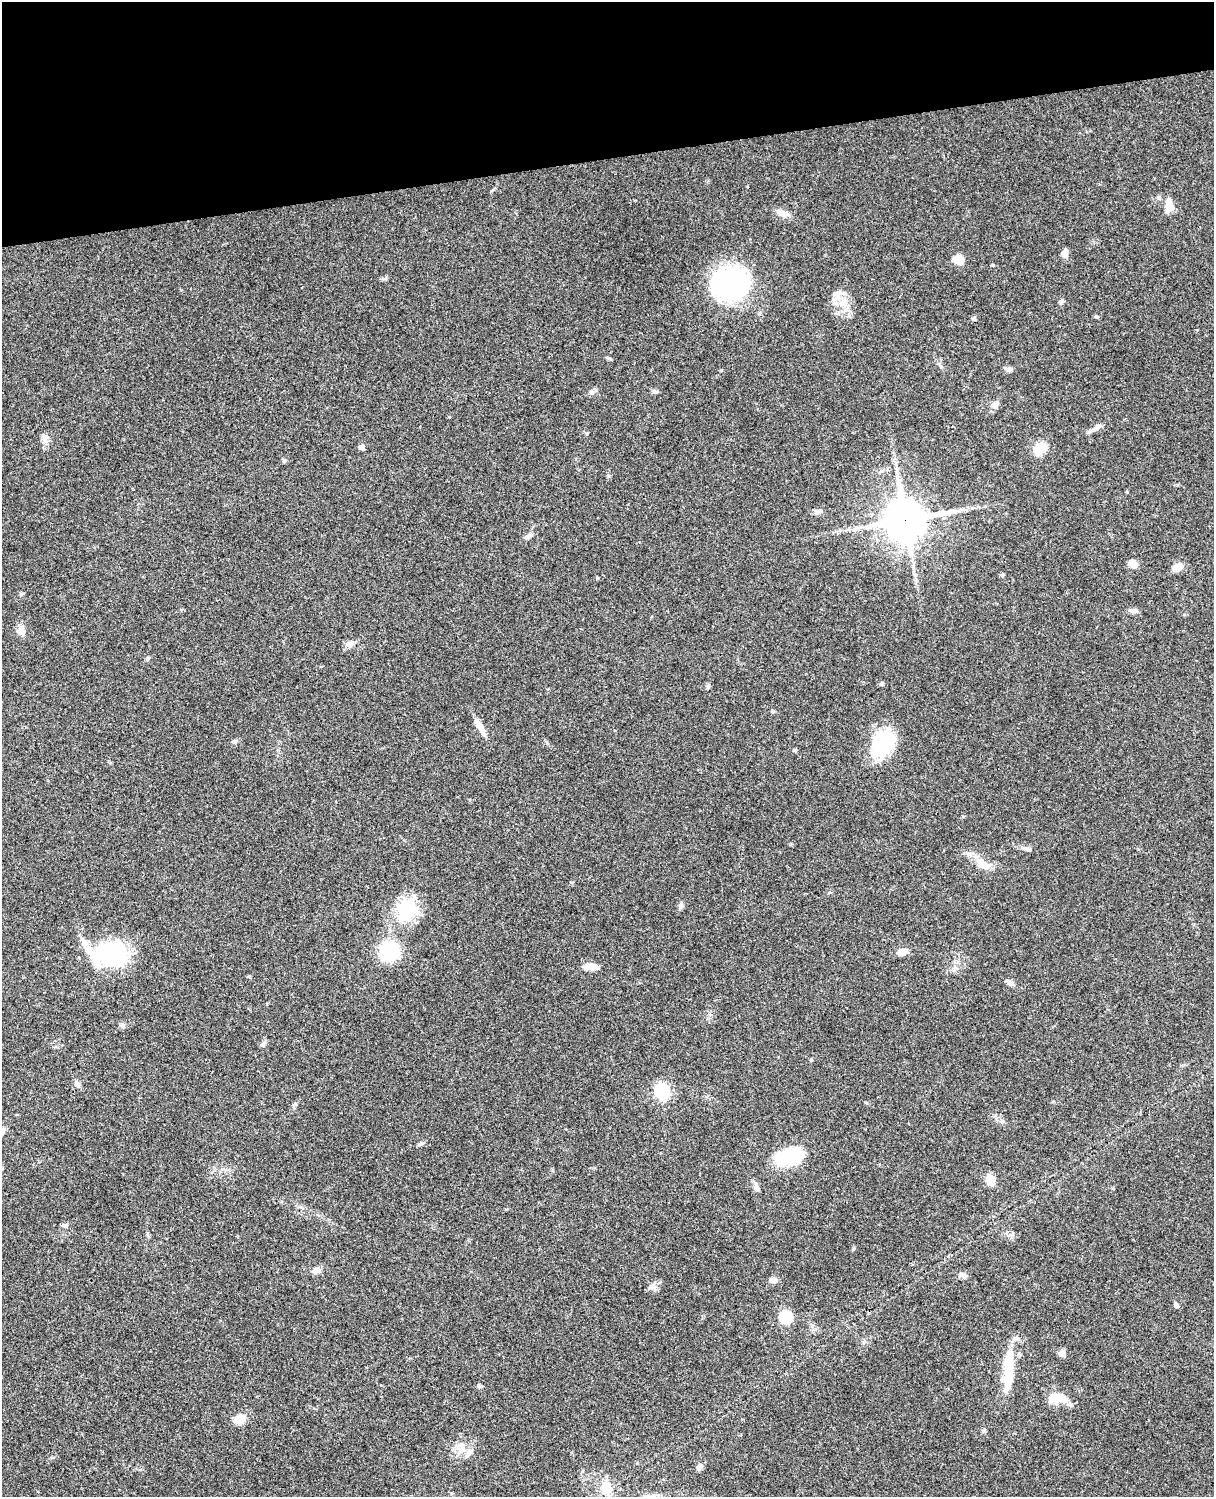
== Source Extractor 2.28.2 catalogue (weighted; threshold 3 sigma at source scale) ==
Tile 3 of 4 x 3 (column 3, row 1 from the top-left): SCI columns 2545-3756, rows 3269-4763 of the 5087 x 4927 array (HDU 1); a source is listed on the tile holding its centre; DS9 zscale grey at full resolution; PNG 1216 x 1499 px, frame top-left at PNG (2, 2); no overlay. Shown black and unused: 10% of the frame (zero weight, under 3 of 4 exposures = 6% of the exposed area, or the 3 px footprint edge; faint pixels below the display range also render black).
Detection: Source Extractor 2.28.2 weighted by HDU 2 'WHT'; one run over the whole footprint, this tile lists its part. Background 0.0768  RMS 0.0057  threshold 0.0259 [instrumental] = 3 sigma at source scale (4.5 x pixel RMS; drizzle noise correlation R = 1.50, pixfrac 1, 0.05/0.05 arcsec/px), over >= 5 px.
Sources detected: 75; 2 inside a brighter listed object's ellipse — not listed separately; the other 73 listed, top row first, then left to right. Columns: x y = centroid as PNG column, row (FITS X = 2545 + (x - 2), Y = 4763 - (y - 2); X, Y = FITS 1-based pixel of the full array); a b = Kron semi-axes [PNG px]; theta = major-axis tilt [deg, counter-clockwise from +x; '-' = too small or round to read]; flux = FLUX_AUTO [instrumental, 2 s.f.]
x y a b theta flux
1169 205 18 9 85 5.8
783 213 16 8 -15 4
1065 254 9 7 -78 3.3
958 260 13 9 -8 5.6
993 265 4 4 - 0.54
385 278 6 4 20 0.91
730 283 43 37 -3 68
837 294 10 9 - 3.4
1061 301 6 5 - 1.3
844 302 11 8 -14 4.7
1096 317 6 4 -18 0.66
974 318 5 5 - 0.82
608 358 7 4 -31 0.83
1008 370 9 7 -15 1.7
655 391 9 5 -13 1.1
592 392 7 4 -18 1
995 405 9 7 -63 2.1
449 417 4 3 - 0.43
1095 429 23 4 29 2.7
44 438 16 5 -67 2.6
361 447 6 6 - 1.7
1040 448 13 9 39 12
284 461 6 4 19 0.77
818 511 11 6 9 2.2
905 520 13 13 - 1700
529 536 11 5 48 1.9
1134 565 10 9 - 3.4
1177 567 11 8 31 4.4
22 593 6 4 19 0.68
1133 610 12 5 -8 2.3
21 630 14 8 -61 3.4
350 644 10 7 13 3.2
882 684 5 5 - 1.1
708 686 6 5 - 0.99
773 711 5 5 - 0.63
480 727 25 7 -60 5.4
234 741 6 5 - 0.97
881 744 33 21 58 35
795 750 5 4 - 0.84
1026 849 16 4 -22 1.9
983 864 21 11 -41 8.1
681 906 8 6 77 1.7
406 909 38 22 63 26
389 951 11 10 - 71
903 952 11 7 9 4.6
110 954 40 28 6 50
591 967 17 7 0 5.4
1010 982 14 5 -40 1.9
122 1026 8 5 -19 1.2
263 1043 8 5 69 1.3
77 1084 9 6 -67 2.2
661 1091 7 6 - 95
2 1131 9 6 68 1.7
421 1144 7 5 38 1.2
790 1156 23 12 16 45
990 1179 8 7 - 10
756 1188 9 7 -73 2.3
65 1226 7 5 67 1.2
316 1270 10 8 21 2.6
962 1275 12 6 -13 2.1
773 1280 10 6 12 2.7
653 1287 9 8 - 2.3
1176 1305 6 5 - 1.3
786 1317 6 6 - 62
1062 1353 8 7 - 2.7
1009 1367 50 10 87 23
480 1386 8 4 -15 0.92
1057 1398 23 11 -6 11
239 1419 10 8 18 9.7
984 1430 5 5 - 0.91
460 1449 13 7 -1 4.6
699 1467 8 6 39 2.1
606 1488 13 11 -56 11
Overlapping masked pixels (flux is a lower limit): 1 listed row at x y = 905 520
Isophote crosses this tile's border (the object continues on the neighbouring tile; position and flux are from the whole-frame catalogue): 1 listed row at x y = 2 1131
Unlisted compact peaks at least as high as the median listed source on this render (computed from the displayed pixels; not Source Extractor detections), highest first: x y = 597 578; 608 476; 853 1249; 811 1060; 1002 575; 148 658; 865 1102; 587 433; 1127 492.